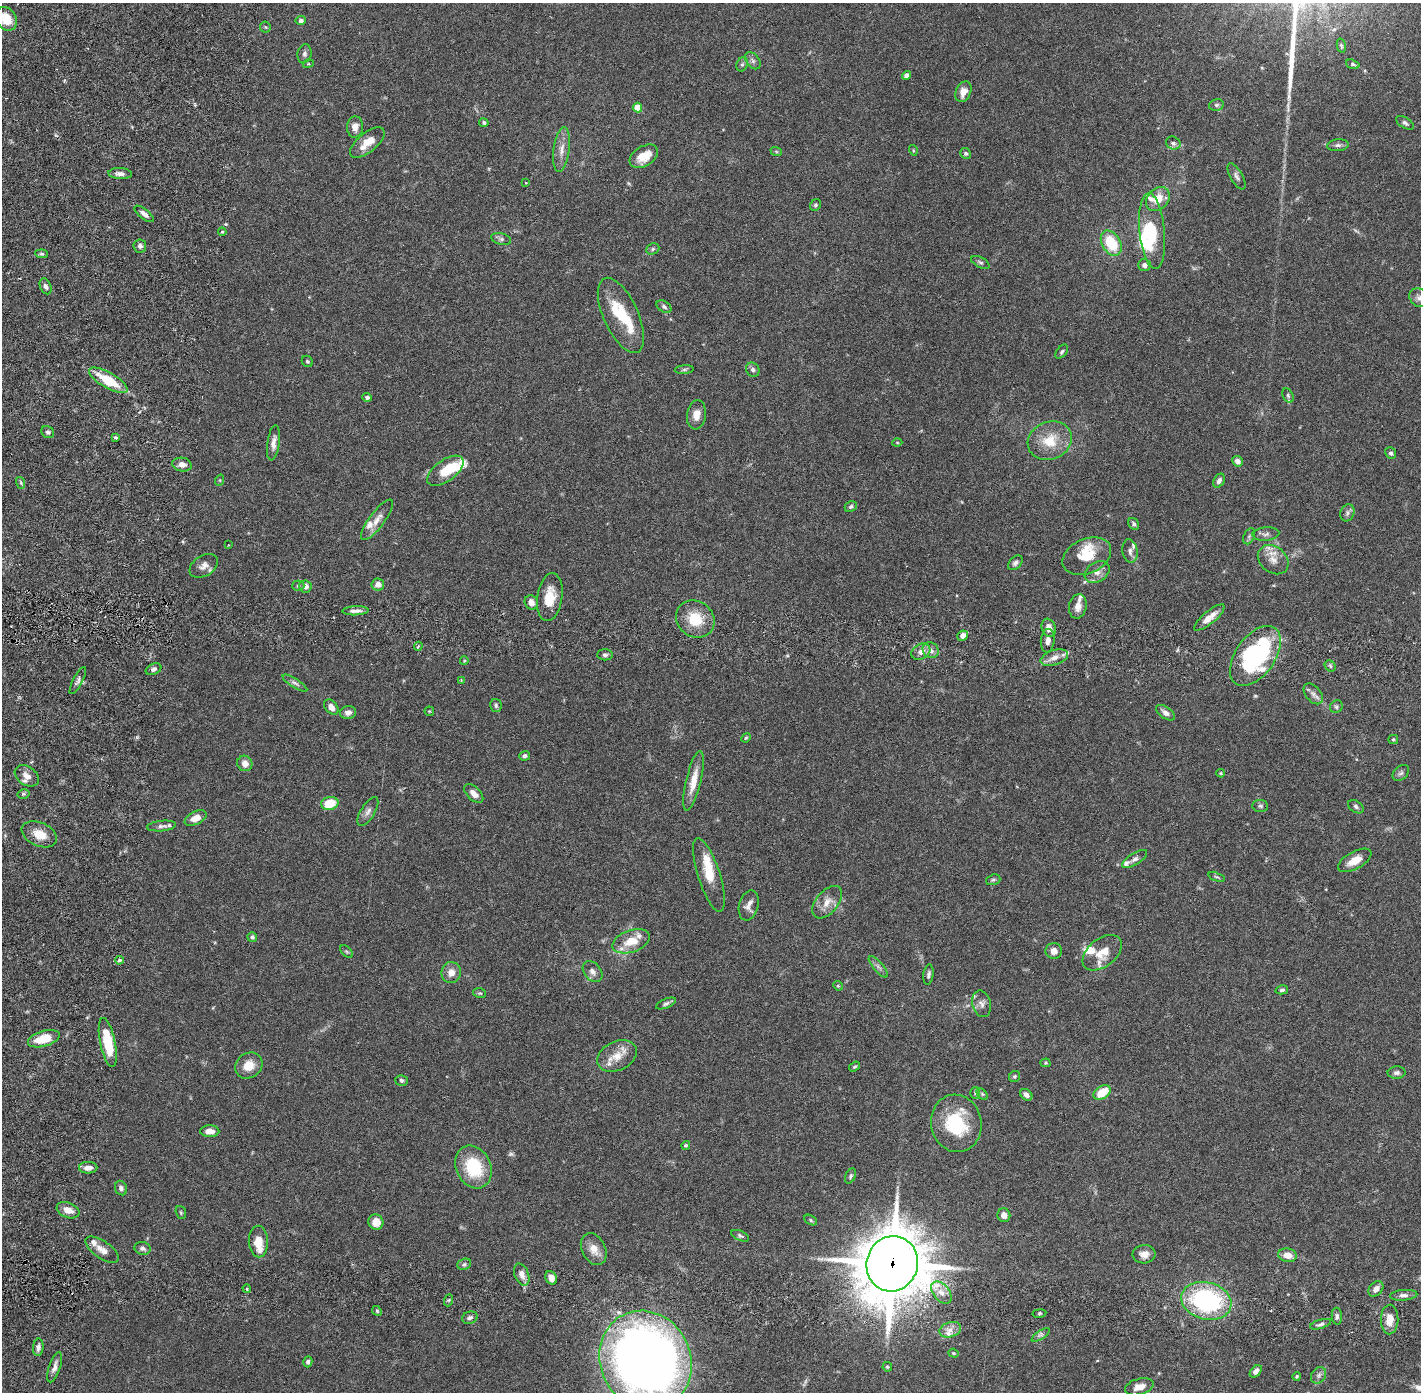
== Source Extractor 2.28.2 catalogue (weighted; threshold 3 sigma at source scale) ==
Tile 6 of 4 x 4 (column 2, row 2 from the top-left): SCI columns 1503-2921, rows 2882-4271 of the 5845 x 5872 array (HDU 1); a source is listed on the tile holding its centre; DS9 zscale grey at full resolution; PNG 1423 x 1394 px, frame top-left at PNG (2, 3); each listed source drawn as its Kron ellipse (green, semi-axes under 4 px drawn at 4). Shown black and unused: <1% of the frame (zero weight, under 2 of 6 exposures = <1% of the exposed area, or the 3 px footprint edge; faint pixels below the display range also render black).
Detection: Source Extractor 2.28.2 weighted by HDU 2 'WHT'; one run over the whole footprint, this tile lists its part. Background 0.0688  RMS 0.0048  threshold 0.0195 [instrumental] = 3 sigma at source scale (4.09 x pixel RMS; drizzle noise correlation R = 1.36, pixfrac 0.8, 0.05/0.05 arcsec/px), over >= 5 px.
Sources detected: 234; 4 too faint to see at this stretch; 3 inside a brighter object's white glare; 1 cosmic-ray / hot-pixel residue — neither listed nor drawn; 20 inside a brighter listed object's ellipse — not listed separately; the other 206 listed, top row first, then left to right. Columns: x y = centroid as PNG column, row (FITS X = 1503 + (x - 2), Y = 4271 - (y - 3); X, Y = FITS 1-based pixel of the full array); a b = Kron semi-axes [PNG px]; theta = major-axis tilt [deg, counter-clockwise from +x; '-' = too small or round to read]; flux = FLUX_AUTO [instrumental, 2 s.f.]
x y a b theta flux
6 19 12 9 -64 5.9
301 21 5 4 - 0.78
265 27 5 5 - 0.4
1341 46 7 4 -78 0.47
305 54 9 7 79 0.91
753 61 10 6 -52 0.86
308 64 5 3 - 0.27
742 64 7 5 67 0.61
1353 64 7 4 -18 0.49
907 75 5 4 - 1.2
963 92 11 7 67 2.2
1216 105 7 5 13 0.63
637 108 5 5 - 5.5
484 123 4 4 - 0.57
1405 123 10 5 -33 0.77
355 127 10 8 87 1.9
367 142 21 9 39 4.2
1173 143 7 6 - 0.89
1338 145 11 6 4 0.92
562 150 22 8 82 2.7
913 150 5 3 - 0.26
776 151 6 3 -20 0.31
966 153 5 5 - 0.54
644 156 15 10 33 4.6
120 174 12 5 -4 1.5
1237 176 14 6 -60 1
526 183 3 2 - 0.3
1158 199 13 10 45 4.3
815 205 6 5 - 0.47
144 214 12 5 -39 1.3
1152 231 38 12 -85 11
222 232 4 3 - 0.29
501 239 10 6 -15 0.84
1111 243 13 9 -60 10
140 246 6 6 - 0.84
653 249 7 5 23 0.57
42 254 6 4 -6 0.46
980 262 10 5 -29 0.62
1144 265 6 6 - 1.2
46 286 8 5 -68 0.88
1419 298 10 8 -34 1.2
664 307 8 5 -34 0.72
621 315 40 17 -66 11
1062 352 8 5 51 0.55
307 361 6 5 - 0.48
684 370 9 4 5 0.51
753 370 7 6 - 0.81
108 380 22 7 -30 11
1288 395 8 5 -64 0.63
367 397 5 4 - 0.78
696 415 14 9 83 2.7
48 432 7 5 -31 0.65
115 437 3 3 - 0.59
1050 441 22 18 22 7.6
897 442 5 3 - 0.26
273 443 18 6 82 2
1391 453 6 5 - 0.6
1237 461 6 5 - 1.2
182 465 10 7 -10 1.7
445 471 21 10 36 7.5
220 480 6 3 72 0.27
1219 481 7 5 60 0.9
21 483 6 4 -73 0.38
851 507 6 5 - 0.55
1347 513 9 7 68 0.85
377 520 24 7 53 2.8
1134 524 6 5 - 0.66
1266 534 13 6 4 1
1249 536 8 5 65 0.63
228 545 2 2 - 0.16
1130 551 12 7 -81 1.2
1087 556 25 17 24 8.3
1273 560 17 13 -39 2.9
1015 563 8 5 46 0.82
204 566 15 10 33 1.9
1097 572 13 10 35 2
378 584 6 6 - 1.7
298 586 6 5 - 0.48
305 586 6 6 - 1.6
550 597 24 12 82 6
531 602 7 6 - 2.1
1078 606 12 9 79 2.3
355 611 13 4 3 1.4
1209 618 19 6 39 2.9
695 619 20 17 -36 7.8
1049 628 9 7 -70 2.2
963 636 5 5 - 1.7
1048 641 12 7 84 1.5
418 646 5 3 - 0.41
931 650 8 7 - 1.6
921 652 10 7 28 1.8
605 655 7 5 0 0.69
1255 656 34 19 55 42
1054 658 14 7 18 2.2
464 661 4 3 - 0.21
1330 666 6 5 - 0.5
153 669 8 5 23 0.92
461 680 3 2 - 0.24
78 681 15 5 62 0.98
295 683 14 4 -32 0.96
1313 694 12 7 -49 1.3
496 705 6 5 - 0.62
331 707 8 6 -48 1.8
1336 707 7 6 - 0.57
429 711 5 4 - 0.31
348 712 8 6 9 1.5
1166 713 11 5 -36 1.5
746 738 5 4 - 0.34
1393 739 5 4 - 0.39
525 756 5 5 - 0.57
245 763 8 7 - 1.9
1221 773 4 3 - 0.3
1401 773 9 6 44 0.74
27 776 13 9 -35 2.4
693 781 31 7 77 4.5
23 794 6 4 15 0.52
474 794 11 6 -44 1.8
330 803 9 6 10 7.4
1260 806 8 6 -5 0.63
1356 807 8 5 -35 0.69
368 812 16 7 59 1.5
196 818 12 6 26 3
162 826 14 5 6 0.99
39 834 18 11 -24 4.5
1135 859 14 5 32 1.1
1355 860 18 8 29 3.7
709 875 38 11 -72 6.6
1217 877 8 4 -21 0.48
993 880 7 5 19 0.53
827 902 19 11 50 3.1
749 905 15 9 74 1.9
252 937 5 5 - 0.65
631 941 19 11 19 5.4
1054 951 8 8 - 1.7
347 952 8 4 -44 0.39
1102 953 22 14 38 4.7
119 960 4 3 - 0.44
878 967 13 5 -50 1
592 972 12 8 -51 1.4
451 973 10 10 - 2.5
928 975 10 5 82 0.79
838 986 5 4 - 0.36
1282 990 6 4 14 0.56
480 993 6 5 - 0.43
666 1004 10 4 22 0.68
982 1004 13 9 -77 1.6
44 1039 16 8 16 6.8
108 1043 25 7 -78 11
617 1056 21 14 26 4.8
1045 1063 5 4 - 0.32
249 1065 14 12 37 4.2
854 1067 6 3 35 0.39
1397 1073 9 6 2 0.86
1015 1076 6 5 - 0.5
401 1080 6 5 - 0.59
975 1093 6 5 - 0.45
1102 1093 9 6 33 6.9
982 1094 7 4 -45 0.42
1026 1095 7 5 -40 1.3
956 1123 29 25 -78 15
210 1131 9 6 0 2.4
686 1145 5 4 - 0.4
473 1167 22 17 -65 14
88 1168 9 5 0 1.9
851 1176 8 5 65 0.56
121 1188 7 6 - 0.9
68 1210 12 7 -21 2.7
181 1212 7 5 -70 0.42
1004 1215 7 6 - 1.5
811 1220 7 4 -29 0.42
376 1222 8 7 - 3.5
740 1236 9 5 -25 0.64
258 1241 16 9 -89 4.1
142 1248 8 6 -16 0.96
594 1249 17 11 -63 3.3
102 1250 19 8 -36 2.4
1144 1254 11 9 4 2.3
1287 1255 9 7 -10 2.8
464 1264 7 5 23 0.65
892 1264 28 25 72 1600
522 1275 11 7 -68 1.9
551 1278 7 5 -62 1.9
247 1289 4 3 - 0.4
1376 1289 8 6 47 1.8
941 1292 13 8 -51 2.3
1404 1295 13 5 4 1.3
449 1300 6 4 70 0.43
1206 1301 25 18 -14 38
377 1311 5 4 - 0.35
1039 1313 7 3 9 0.44
1337 1316 8 5 -85 0.79
470 1318 8 6 18 0.96
1390 1319 15 8 88 3.1
1321 1324 11 4 16 0.81
950 1330 11 7 17 1.8
1041 1335 10 4 33 0.76
38 1347 9 5 86 0.99
954 1353 5 4 - 0.33
646 1360 51 45 -64 330
308 1362 5 4 - 0.67
55 1367 16 5 72 1.5
887 1367 5 4 - 0.39
1256 1371 7 5 47 1.5
1319 1375 9 7 53 0.98
1297 1376 4 4 - 0.32
1139 1387 14 8 15 2.5
Overlapping masked pixels (flux is a lower limit): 1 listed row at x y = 892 1264
Isophote crosses this tile's border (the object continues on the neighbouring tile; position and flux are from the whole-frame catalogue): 3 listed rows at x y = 6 19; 1419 298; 646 1360